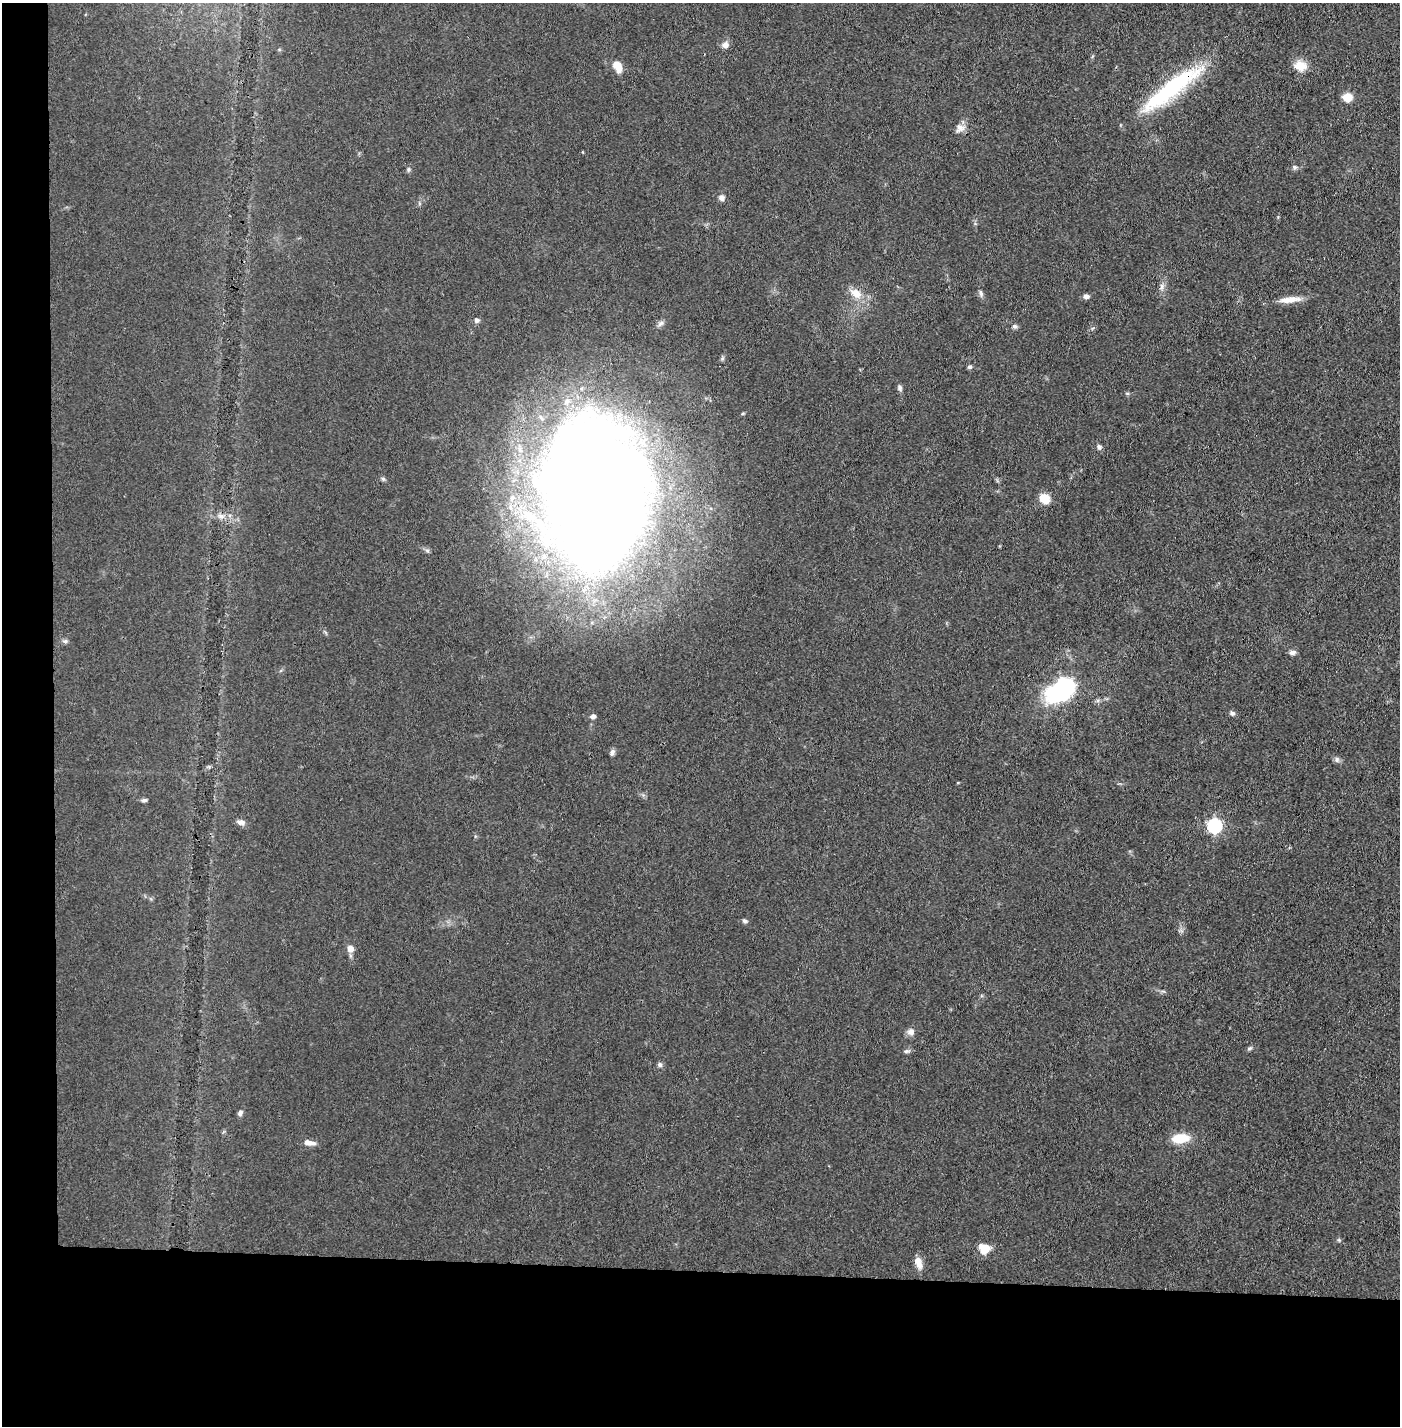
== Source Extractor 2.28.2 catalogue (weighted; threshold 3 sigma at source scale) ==
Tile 7 of 3 x 3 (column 1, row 3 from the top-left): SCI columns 52-1449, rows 1-1424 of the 4296 x 4273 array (HDU 1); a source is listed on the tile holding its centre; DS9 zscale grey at full resolution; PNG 1402 x 1428 px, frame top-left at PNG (2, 3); no overlay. Shown black and unused: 14% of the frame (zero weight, under 3 of 4 exposures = <1% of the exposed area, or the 3 px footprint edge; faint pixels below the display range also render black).
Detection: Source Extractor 2.28.2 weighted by HDU 2 'WHT'; one run over the whole footprint, this tile lists its part. Background 0.0706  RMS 0.0071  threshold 0.0318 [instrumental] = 3 sigma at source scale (4.5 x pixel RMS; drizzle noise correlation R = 1.50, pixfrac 1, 0.05/0.05 arcsec/px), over >= 5 px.
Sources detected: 52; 3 inside a brighter object's white glare — not listed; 1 inside a brighter listed object's ellipse — not listed separately; the other 48 listed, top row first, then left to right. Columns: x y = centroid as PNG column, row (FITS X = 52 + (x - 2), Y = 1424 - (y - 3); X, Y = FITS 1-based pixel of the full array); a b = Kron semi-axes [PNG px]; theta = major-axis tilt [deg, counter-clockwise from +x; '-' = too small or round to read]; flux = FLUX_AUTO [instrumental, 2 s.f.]
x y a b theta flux
725 45 10 8 -12 3.6
617 66 15 9 -61 8.5
1300 66 17 13 -12 8.9
1174 85 71 19 34 74
1347 97 9 8 - 9.4
960 128 13 11 27 4.9
1294 167 6 6 - 1.5
409 169 7 5 72 1.4
721 198 7 6 - 3.3
1162 286 9 6 73 2.6
856 293 15 10 -38 9.5
981 294 10 5 -76 2
1086 296 7 5 1 2.7
1290 300 24 8 8 8.9
477 320 6 6 - 2.4
660 323 10 6 39 2.4
1014 326 7 6 - 1.7
723 358 7 4 70 1.2
969 367 6 5 - 1.3
900 388 8 6 -76 1.9
1127 393 6 4 -18 0.93
1099 447 6 5 - 2.2
383 479 6 5 - 1.3
599 494 145 99 -81 1500
1044 498 12 10 -29 11
220 516 10 3 -21 1.9
65 641 7 5 -20 1.6
1292 652 9 6 7 2.4
1058 692 24 18 21 77
1232 713 8 6 -29 1.9
593 716 6 5 - 2.6
612 752 8 6 63 2.1
1337 759 8 6 -70 1.9
144 800 8 4 7 1.5
241 822 10 7 -9 3.1
1214 826 6 6 - 140
745 921 6 5 - 1.7
350 948 6 6 - 6.1
911 1032 9 8 - 4.1
1250 1048 8 4 26 1.4
906 1051 7 4 0 1.4
660 1065 7 6 - 1.8
240 1113 7 5 66 2.2
1180 1138 17 9 6 18
309 1143 14 6 -9 5.4
1339 1240 6 4 -46 1
984 1249 13 11 -27 10
918 1263 15 8 -71 6.2
Overlapping masked pixels (flux is a lower limit): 1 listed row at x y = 1174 85